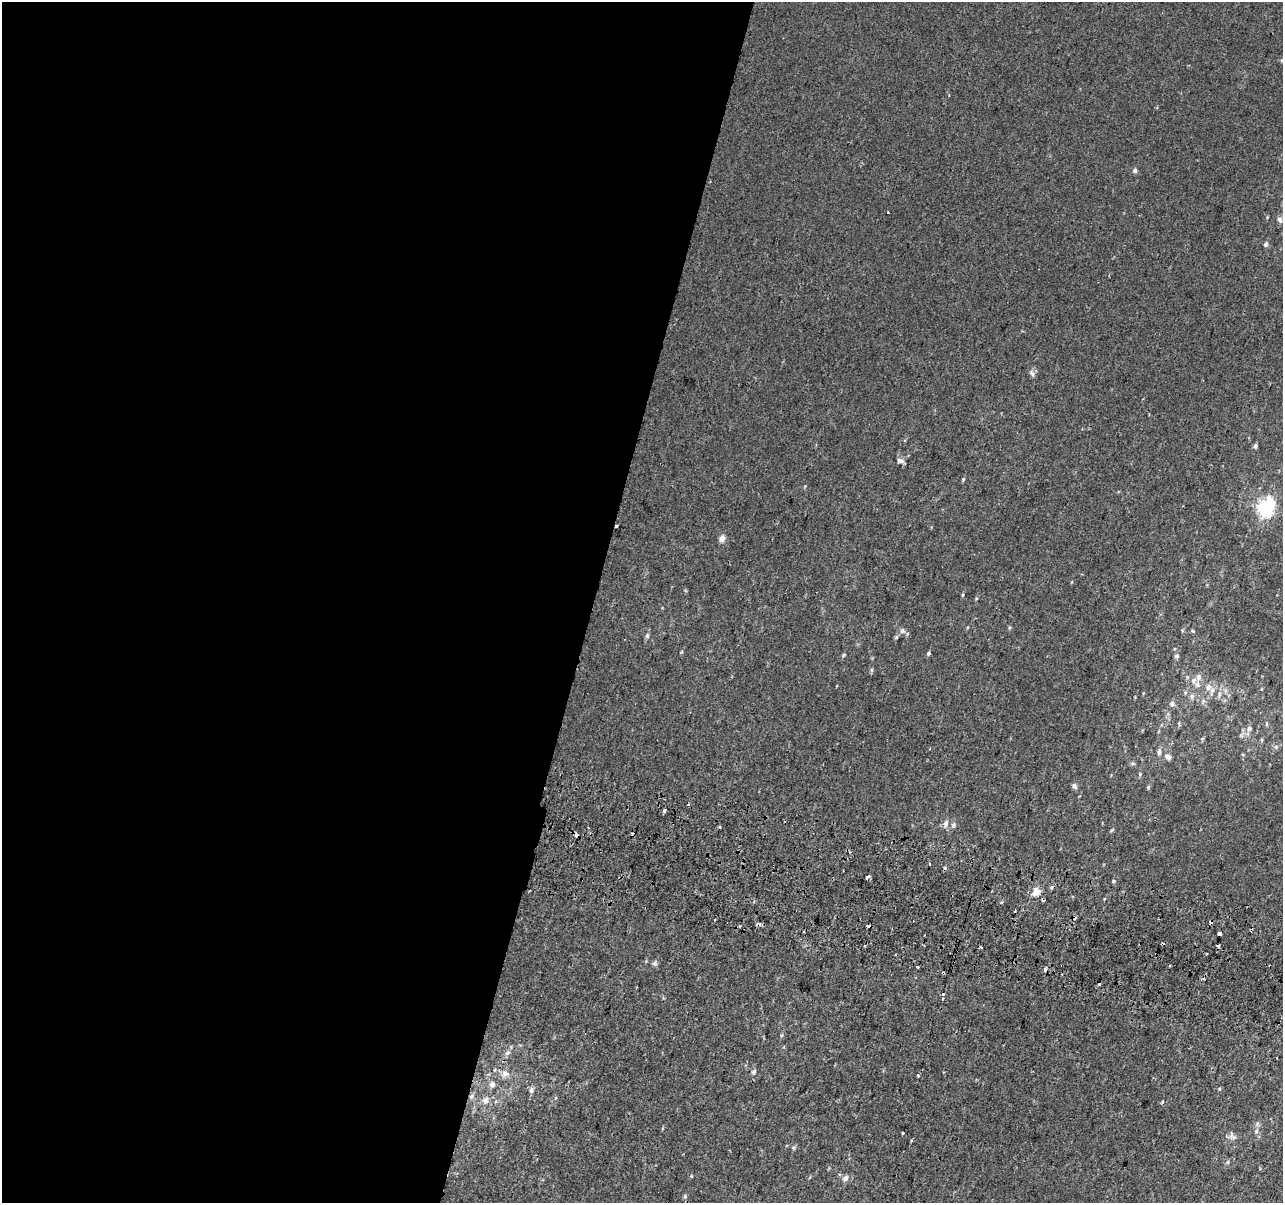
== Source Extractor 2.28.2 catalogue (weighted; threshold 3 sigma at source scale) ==
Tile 5 of 4 x 4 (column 1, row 2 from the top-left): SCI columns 19-1299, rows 2729-3929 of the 5152 x 5395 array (HDU 1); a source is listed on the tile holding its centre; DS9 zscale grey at full resolution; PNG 1285 x 1205 px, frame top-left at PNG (2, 2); no overlay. Shown black and unused: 46% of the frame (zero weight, under 2 of 3 exposures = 2% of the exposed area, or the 3 px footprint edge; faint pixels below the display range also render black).
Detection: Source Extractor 2.28.2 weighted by HDU 2 'WHT'; one run over the whole footprint, this tile lists its part. Background 7.68e-04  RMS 0.0028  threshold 0.0128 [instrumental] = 3 sigma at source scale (4.5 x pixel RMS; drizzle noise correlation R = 1.50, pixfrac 1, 0.0396/0.0396 arcsec/px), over >= 5 px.
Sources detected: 97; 1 inside a brighter object's white glare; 17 cosmic-ray / hot-pixel residue — not listed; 3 inside a brighter listed object's ellipse — not listed separately; the other 76 listed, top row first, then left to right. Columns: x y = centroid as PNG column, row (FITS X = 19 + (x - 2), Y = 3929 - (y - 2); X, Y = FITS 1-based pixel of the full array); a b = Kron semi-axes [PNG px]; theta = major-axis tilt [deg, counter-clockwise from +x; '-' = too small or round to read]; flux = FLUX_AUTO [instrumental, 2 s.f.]
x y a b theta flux
1135 170 6 5 - 0.73
1280 219 10 6 -62 1.1
1266 244 6 5 - 0.64
1032 373 12 6 -59 0.88
1082 429 3 3 - 0.22
1255 446 5 4 - 0.8
900 461 9 6 -5 1.1
963 479 5 4 - 0.35
805 486 5 3 - 0.25
1269 509 23 10 71 9.2
617 526 3 2 - 2
722 538 9 7 74 1.3
962 595 5 3 - 0.31
902 631 8 7 - 0.98
647 636 7 5 -71 0.56
896 637 6 5 - 0.42
682 651 5 3 - 0.31
929 653 5 4 - 0.53
843 655 5 4 - 0.34
1177 656 6 5 - 0.71
871 670 6 4 89 0.43
1187 677 5 4 - 0.37
1197 684 9 7 -81 1.1
1208 687 10 8 87 1.7
1219 694 8 5 72 0.77
1192 696 9 6 72 0.79
1172 703 7 6 - 0.91
1267 724 6 3 -72 0.34
1249 729 7 6 - 0.96
1276 747 6 5 - 0.62
1159 752 9 5 88 0.8
1168 757 9 6 -25 1.2
1140 774 5 4 - 0.35
1074 786 8 5 -45 0.69
1148 787 5 4 - 0.41
688 805 3 3 - 1.4
664 811 4 3 - 1.7
946 823 9 6 66 1.1
953 825 6 5 - 0.74
719 827 3 3 - 1.6
1112 830 6 3 70 0.31
576 835 4 3 - 2.2
867 877 4 3 - 2.3
1113 881 6 3 72 0.34
530 890 2 2 - 0.31
1036 891 11 8 58 2.6
1015 911 3 2 - 0.45
1210 922 3 3 - 3.1
740 925 3 3 - 1.1
868 926 4 3 - 1.6
1219 933 3 3 - 11
1218 945 4 3 - 2.7
864 946 3 2 - 0.24
655 963 7 6 - 0.68
917 967 3 3 - 0.88
1045 969 3 3 - 1.2
781 1035 5 3 - 0.36
507 1053 8 7 - 0.93
1277 1058 3 2 - 0.3
754 1072 7 5 71 0.72
505 1074 10 10 - 1.8
918 1075 3 3 - 1.3
492 1084 7 6 - 1.2
1219 1089 5 4 - 0.3
531 1091 7 6 - 0.95
471 1096 6 6 - 0.71
485 1101 8 7 - 1.6
496 1101 4 4 - 0.55
1162 1102 4 3 - 0.47
1256 1131 6 5 - 0.59
1231 1134 11 5 80 0.94
793 1148 6 5 - 0.47
1228 1162 6 5 - 0.49
810 1177 5 3 - 0.25
845 1178 7 6 - 1.2
685 1197 6 5 - 0.5
Overlapping masked pixels (flux is a lower limit): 5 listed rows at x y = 617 526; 576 835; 1210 922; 868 926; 471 1096